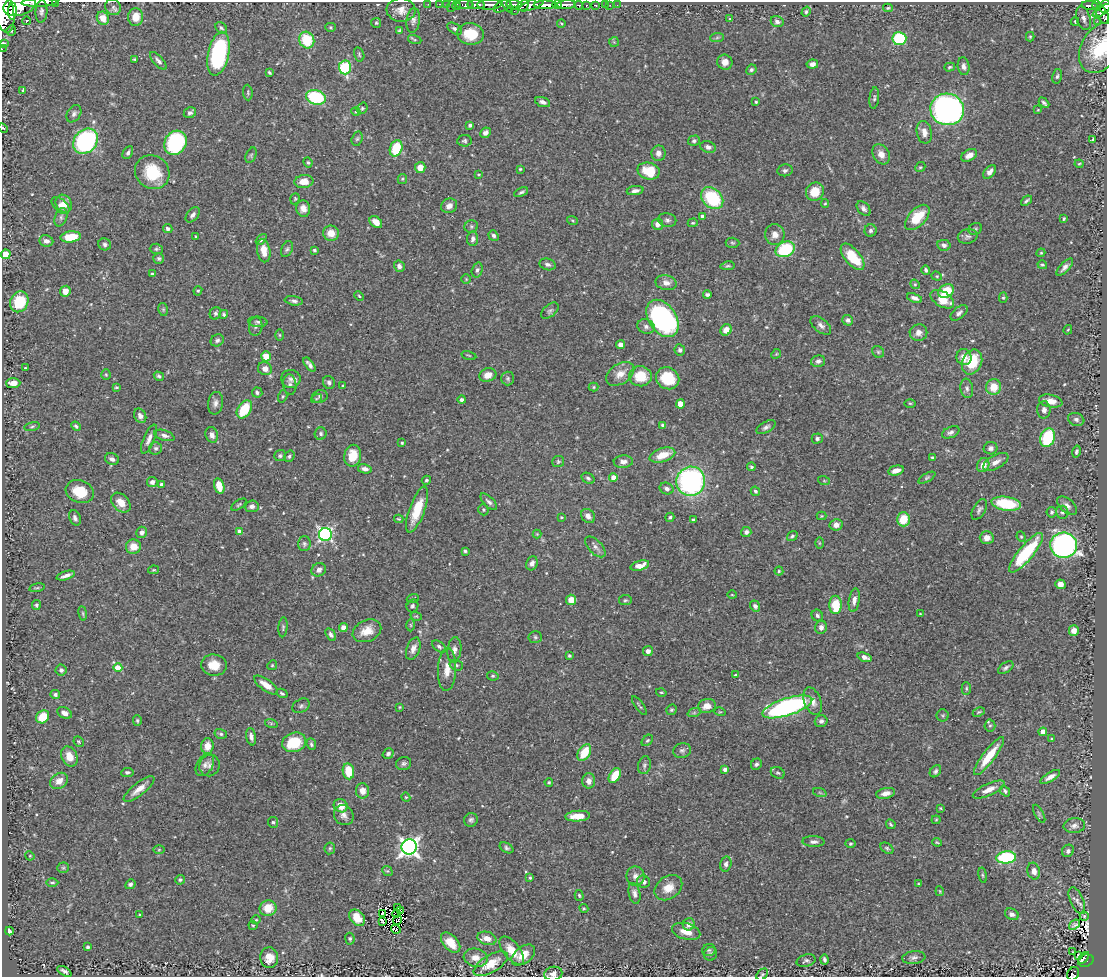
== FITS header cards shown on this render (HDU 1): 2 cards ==
NAXIS1  =                 1105
NAXIS2  =                  975

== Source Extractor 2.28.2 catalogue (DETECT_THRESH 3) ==
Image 1105 x 975 px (HDU 1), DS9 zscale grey, 1 PNG px = 1 image px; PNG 1109 x 979 px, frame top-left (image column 1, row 975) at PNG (2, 2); each listed source drawn as its Kron ellipse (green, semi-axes under 4 px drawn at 4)
Background 0.654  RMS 0.024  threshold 0.0708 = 3 sigma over >= 5 px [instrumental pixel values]
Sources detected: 548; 3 with non-positive FLUX_AUTO (blend fragments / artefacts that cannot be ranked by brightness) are neither listed nor drawn; of the other 545, the 500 brightest by FLUX_AUTO listed and drawn (45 fainter detections omitted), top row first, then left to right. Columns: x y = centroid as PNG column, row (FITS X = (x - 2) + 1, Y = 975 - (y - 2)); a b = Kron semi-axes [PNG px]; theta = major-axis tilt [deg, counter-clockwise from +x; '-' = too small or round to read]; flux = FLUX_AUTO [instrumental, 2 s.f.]
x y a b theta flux
39 2 18 2 2 740
55 2 2 2 - 38
428 4 2 2 - 13
440 4 3 2 - 21
446 4 2 2 - 15
514 4 8 5 -7 560
557 4 5 3 - 360
567 4 9 3 3 830
20 5 16 10 15 2800
465 5 8 3 -1 83
476 5 9 4 -4 850
489 5 12 5 3 1200
507 5 9 3 -59 160
523 5 5 5 - 460
531 5 13 5 21 640
545 5 11 4 1 1800
578 5 4 3 - 140
586 5 3 3 - 120
595 5 4 3 - 49
605 5 2 2 - 11
610 5 2 2 - 6.6
617 5 2 2 - 6.9
451 6 6 2 72 36
456 6 4 3 - 100
502 6 9 5 32 320
1090 6 8 4 -6 270
1096 6 5 3 - 170
1105 6 6 5 - 310
113 7 8 7 - 5.1
888 8 5 3 - 2.2
401 10 14 12 -5 16
1102 10 11 3 31 390
4 11 22 9 -79 3000
12 11 8 4 87 870
41 11 11 6 86 5.7
514 11 2 2 - 7.6
806 11 5 4 - 3.1
1103 15 9 5 -65 460
136 17 9 7 87 19
103 18 7 6 - 16
1083 18 12 7 -72 8.4
730 19 4 3 - 1.9
413 20 12 6 83 6.7
27 21 4 3 - 140
1097 21 2 2 - 14
777 22 6 5 - 4.9
1075 22 4 3 - 2.2
376 23 5 5 - 2.3
561 23 4 2 - 1.6
330 27 5 4 - 2
221 28 6 5 - 3
455 29 8 5 -32 4.2
11 30 5 4 - 2.8
399 31 4 3 - 2.3
470 34 13 11 -7 40
1030 37 5 4 - 1.8
717 38 7 4 2 2.8
899 39 7 6 - 90
307 40 8 7 - 61
415 40 7 3 -19 2
614 42 5 5 - 2.2
3 44 4 3 - 6
1100 48 26 18 61 72
2 49 2 2 - 5.8
218 54 22 10 78 200
359 54 7 5 -75 2.7
134 59 3 3 - 1.7
158 61 11 5 -48 5.3
725 62 7 7 - 11
812 64 6 4 9 7.1
964 66 9 6 -82 6.8
345 67 7 6 - 110
950 67 5 4 - 2.7
751 70 5 5 - 3.1
269 73 4 3 - 2.4
1057 76 7 4 79 3.2
23 91 3 3 - 2.7
248 93 8 5 -85 2.7
316 97 10 7 -17 110
874 98 11 4 84 3.7
543 102 8 4 -19 5.7
756 102 3 3 - 1.9
1044 103 6 3 -45 3.7
362 108 6 5 - 2.5
947 109 17 16 - 530
1038 110 3 3 - 1.4
356 112 5 3 - 1.5
190 113 6 5 - 4.1
74 114 9 6 58 5.1
470 125 4 3 - 3.6
3 128 5 3 - 1.5
924 132 11 7 -78 11
486 133 5 4 - 5.7
357 139 7 5 72 2.8
1093 139 3 2 - 1.9
86 141 14 11 49 270
464 141 7 5 6 3.1
694 141 6 5 - 3.8
175 143 13 10 56 160
708 147 8 6 -17 5.7
396 148 8 6 68 61
128 153 7 4 62 3.5
658 153 8 7 - 7.9
881 154 11 8 -59 11
251 155 8 5 66 3.5
969 155 8 5 30 10
308 162 5 3 - 2.3
1079 164 4 4 - 1.6
920 167 5 4 - 2.1
420 168 5 5 - 18
520 169 4 4 - 1.6
785 170 8 6 9 3.9
649 171 11 8 -14 46
152 172 18 16 -39 59
990 172 8 5 47 8.5
478 175 4 2 - 1.7
402 179 5 4 - 2.2
304 181 9 6 6 17
635 191 8 4 9 6
521 192 7 4 26 3.2
815 192 9 8 - 27
712 198 12 9 -43 100
295 199 6 4 69 2.1
1026 201 6 3 39 3.1
64 204 9 8 - 12
825 204 4 4 - 1.6
61 206 11 6 -43 9.2
449 206 8 7 - 8.8
303 209 8 7 - 10
864 209 8 5 -48 5.5
193 215 9 5 50 5.9
702 216 3 3 - 5.1
61 217 9 6 71 4.7
917 217 15 8 46 46
1064 219 3 3 - 2.1
572 220 5 3 - 1.7
667 220 9 7 -11 5.3
376 222 7 5 -41 15
693 223 5 4 - 2
658 224 5 5 - 11
471 226 7 6 - 3.2
168 229 5 4 - 4.7
975 229 7 5 27 3
871 230 6 6 - 4.3
331 233 8 7 - 19
775 235 10 10 - 12
195 236 3 3 - 1.6
493 236 5 4 - 3.8
968 236 10 7 15 5.4
71 237 10 5 7 42
261 239 6 4 45 3.6
473 239 7 5 83 5.6
46 241 7 5 -8 7.4
732 243 7 5 -3 2.7
105 244 6 6 - 4
944 245 6 5 - 5.2
156 249 6 5 - 2.7
287 249 8 5 65 3.6
785 249 10 7 25 91
314 250 4 3 - 2.7
264 251 11 6 -80 16
1041 253 4 4 - 1.8
6 254 5 4 - 51
853 257 16 7 -50 53
159 258 5 5 - 2.9
548 264 8 5 -17 5
1042 265 5 3 - 2.2
399 266 6 5 - 4.8
728 266 7 4 9 2.4
1065 267 11 4 46 7
477 270 7 5 74 4
926 270 5 3 - 3.4
152 274 3 3 - 3.5
937 276 5 4 - 2.4
466 279 5 5 - 1.8
666 283 11 7 -11 9.6
915 284 5 4 - 2
65 291 5 5 - 14
198 291 5 4 - 2.2
946 291 8 6 33 46
707 294 4 3 - 2.9
359 296 5 3 - 1.6
914 298 8 4 -20 6.3
1003 298 5 4 - 2.1
942 299 13 7 -31 35
294 301 9 4 -8 4.6
19 302 11 9 65 64
163 309 6 5 - 2.4
550 311 10 6 39 4.2
215 313 6 5 - 3.8
959 313 10 5 41 5.6
224 314 4 4 - 2.7
662 318 20 13 -56 310
848 320 5 5 - 4.3
258 322 9 5 -5 4
821 325 12 6 -39 7.4
646 326 9 7 -25 5.8
256 327 9 7 84 5.4
726 330 6 5 - 11
1068 330 5 3 - 1.6
918 333 9 8 - 8.8
280 335 6 4 -89 2
217 340 7 5 31 4.2
621 345 4 4 - 10
680 350 5 5 - 3.8
878 352 6 5 - 3.1
776 354 5 4 - 2
469 355 7 3 -13 1.8
266 356 5 5 - 29
964 357 8 7 - 11
818 361 7 5 17 5.1
972 362 13 9 66 48
309 364 8 4 -53 5.5
25 368 3 2 - 1.5
265 369 7 6 - 10
620 374 15 10 32 16
106 375 5 4 - 1.8
488 375 9 6 20 14
159 376 5 4 - 3
640 376 11 10 - 37
508 378 7 6 - 3.6
668 378 12 10 -30 53
291 379 9 9 - 7.8
329 382 6 6 - 4.2
13 383 7 5 2 12
290 384 10 6 -81 6.2
343 386 3 3 - 1.6
116 387 3 3 - 2.4
594 387 5 4 - 2
994 387 8 7 - 27
967 388 10 6 -81 5.7
257 392 5 5 - 3.4
283 396 6 4 72 2.3
320 396 8 6 16 4.3
316 399 6 3 19 2
462 400 4 4 - 3.8
1051 401 12 6 -12 14
215 403 11 7 82 7.7
910 403 6 3 -1 1.8
680 404 4 4 - 26
244 409 10 6 57 59
1044 410 8 6 88 6.6
140 416 7 5 -60 7.6
1076 419 8 6 -19 5
663 425 4 4 - 4
32 426 8 3 11 2.3
76 426 5 4 - 2.9
766 427 10 5 31 5.1
951 432 9 5 24 5.2
321 434 6 6 - 3.8
164 435 10 5 -17 5.6
212 435 8 6 -73 7.8
817 438 5 5 - 3.5
1048 438 9 7 66 88
149 439 16 5 67 9.2
402 443 4 3 - 2.4
156 448 6 6 - 3.7
991 448 7 6 - 5.5
1076 451 6 4 76 3.1
662 455 13 7 18 27
280 456 6 5 - 3.1
289 456 6 5 - 3.1
353 456 11 8 78 32
933 458 4 3 - 3.1
112 459 7 5 -25 5.5
558 462 6 5 - 2.5
623 462 9 6 1 8.2
996 462 14 6 30 11
983 465 7 6 - 15
751 467 4 3 - 3
365 469 7 4 -10 6.6
896 470 8 5 14 13
613 477 4 4 - 11
588 478 7 5 -30 3.3
927 478 9 4 30 2.8
426 480 5 4 - 2.4
691 481 15 14 - 320
824 481 6 4 -19 1.8
152 482 5 5 - 6.4
162 485 4 3 - 5.4
219 486 8 5 -75 26
667 489 7 5 -23 4.7
755 491 5 4 - 3.4
80 492 14 11 -20 37
489 502 10 5 -44 5
121 503 11 8 -46 19
1006 504 15 7 -8 77
239 505 8 4 34 2.7
252 506 7 6 - 6.3
1067 506 12 7 -41 7
979 509 11 6 60 4.6
417 510 24 7 70 47
483 510 6 5 - 2.3
1052 512 5 5 - 2.8
1062 512 6 6 - 3.5
588 516 8 6 -48 8.5
822 516 5 4 - 1.6
561 517 3 3 - 1.8
670 517 5 4 - 2.3
75 518 8 5 -68 5.1
399 519 4 3 - 2
693 519 3 2 - 1.8
903 519 7 6 - 37
836 525 6 5 - 8.7
142 532 6 5 - 5.8
240 532 4 4 - 12
746 532 5 5 - 4.5
325 534 6 6 - 320
537 534 4 4 - 1.5
792 536 5 4 - 3.3
1021 537 5 4 - 2
987 538 7 6 - 12
819 543 6 4 -90 1.4
304 544 7 6 - 3.8
1064 545 13 12 - 500
133 547 7 7 - 20
595 547 13 6 -46 7.8
465 551 4 3 - 2.6
1026 553 25 7 50 110
532 563 7 5 67 7.1
640 566 9 4 16 18
153 570 5 4 - 1.8
319 570 7 6 - 6.4
779 571 4 4 - 2
66 576 9 3 17 6.8
1060 584 5 4 - 9.3
37 588 8 3 13 2.3
732 595 5 3 - 1.5
413 598 6 4 19 2
571 600 5 5 - 23
625 600 6 5 - 2.7
854 600 12 5 81 7.9
36 605 5 4 - 2.6
835 605 9 6 -90 45
412 606 6 6 - 3.7
755 606 5 5 - 4.5
83 613 7 3 -81 2.2
920 614 3 3 - 1.6
416 616 6 3 -17 1.7
817 616 6 5 - 3.5
411 625 6 4 -89 2
283 627 10 4 85 2.9
821 627 6 6 - 7.3
343 628 4 4 - 12
367 631 15 10 23 22
1074 631 5 5 - 9
331 634 7 4 -58 4.3
535 637 7 5 -4 3
439 646 8 5 -38 3.7
413 649 11 6 69 8.9
454 650 13 7 83 8.1
648 651 5 5 - 5.7
569 656 3 3 - 2.1
865 657 7 4 -20 7.8
214 665 13 10 -5 24
272 665 5 4 - 1.9
456 665 7 5 -15 3.1
118 668 4 4 - 41
1006 668 8 5 34 4.2
61 670 5 5 - 4.4
447 670 21 9 87 18
736 675 4 3 - 2
493 676 6 4 -11 2.7
266 685 14 5 -36 18
966 688 6 4 90 2.4
661 692 5 3 - 1.9
282 693 6 3 -30 2.7
55 695 5 4 - 3.7
813 701 14 8 -70 12
301 706 9 6 29 4
639 706 11 2 -54 2.3
707 706 9 7 10 14
400 707 3 2 - 1.8
787 707 26 8 18 320
671 710 5 5 - 2.5
720 712 5 3 - 1.5
979 712 6 4 26 2.1
64 713 8 5 -27 8.2
694 713 7 4 19 3.1
943 715 6 6 - 2.8
43 717 7 6 - 34
137 721 5 4 - 2.2
821 721 6 6 - 4.6
271 723 6 4 -18 2.1
990 725 6 5 - 3
1043 732 4 4 - 20
221 734 6 5 - 3.4
251 737 9 5 -79 6.1
1052 739 3 3 - 1.8
647 740 6 4 46 2.5
79 742 5 4 - 2
294 742 12 9 18 62
311 744 6 4 -67 3.2
207 746 8 6 87 17
682 750 9 7 13 5
584 753 9 6 58 40
388 754 6 5 - 3.9
69 756 10 8 -67 19
989 756 23 6 53 43
404 763 7 6 - 4.1
756 764 6 5 - 3.7
205 765 12 7 57 7.8
209 765 11 10 - 7.4
644 765 9 6 76 4.6
725 769 4 4 - 5
348 771 8 5 -81 37
935 771 7 5 50 3.8
127 772 6 4 8 3.4
778 773 7 5 -27 3.2
615 776 8 5 59 30
1050 777 11 4 31 7.9
59 781 9 7 36 15
589 781 7 6 - 9.1
549 782 4 3 - 2
139 789 19 6 38 16
989 789 17 6 25 13
362 791 7 6 - 12
1005 791 6 4 -50 2.9
820 793 7 4 -20 2.5
886 793 9 5 11 10
406 797 4 4 - 1.8
341 806 7 6 - 19
940 808 3 3 - 1.7
1039 814 10 4 -62 3.2
344 815 10 9 - 8.7
578 816 12 5 4 26
471 820 7 6 - 4
936 820 4 4 - 1.7
273 822 5 5 - 2.4
891 824 5 3 - 2.2
1074 826 11 7 5 6.9
814 842 11 5 -2 5.6
937 842 5 3 - 1.9
850 844 5 4 - 2.2
409 847 8 7 - 690
330 848 6 5 - 2.4
507 848 7 4 -29 3.2
887 848 7 5 -36 3
159 850 5 3 - 1.7
1068 851 6 5 - 3.8
30 856 5 4 - 1.4
1006 857 10 6 5 150
726 864 7 5 76 5
63 868 6 5 - 2.3
387 871 5 4 - 2.3
1034 871 8 6 -75 8.5
983 875 8 4 -81 2.6
635 876 10 9 - 8.6
530 878 4 3 - 2.2
180 880 5 5 - 2.3
644 882 7 6 - 5.3
52 883 6 4 0 2.7
130 884 5 4 - 4.9
918 884 3 3 - 1.5
668 888 15 11 36 20
940 891 5 3 - 1.6
634 893 10 5 -77 6.6
579 895 5 4 - 2.4
1077 901 14 6 -66 8.1
268 908 8 8 - 27
398 908 3 2 - 3.7
584 908 5 4 - 1.8
401 911 3 2 - 1.8
382 913 4 3 - 3.7
397 914 4 2 - 1.9
1012 914 7 5 -26 5.8
140 915 3 3 - 1.7
1084 916 4 4 - 2.7
357 918 9 6 -48 22
256 920 5 4 - 1.8
398 920 5 2 - 3
383 921 4 2 - 2.2
689 924 6 6 - 7.6
253 925 5 4 - 1.7
1074 925 6 3 38 1.8
396 929 5 3 - 2.9
9 931 4 3 - 3.3
686 931 14 8 -16 17
487 938 9 6 -18 12
350 939 6 4 -82 2.7
451 943 12 7 -47 23
88 947 3 3 - 3.9
709 950 7 6 - 3.1
512 951 17 8 -50 26
1072 952 3 2 - 3.4
710 954 7 6 - 3.5
523 955 13 8 37 21
1078 955 4 2 - 2.1
914 957 11 6 7 5.9
269 958 10 9 - 19
476 958 12 9 -14 13
1084 958 7 2 53 43
824 959 5 3 - 3.6
806 961 10 6 15 4.3
1086 961 8 6 20 150
491 964 19 8 31 27
64 971 8 4 -30 4.9
553 974 9 7 11 8.6
762 974 7 5 47 2.4
1073 974 7 5 53 58
At the frame edge (FLAGS 8, measured only in part): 13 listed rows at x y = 39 2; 55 2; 20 5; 1105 6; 4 11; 3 44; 1100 48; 2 49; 3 128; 6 254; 553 974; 762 974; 1073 974
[45 fainter detections neither listed nor drawn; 3 non-positive-flux detections neither listed nor drawn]